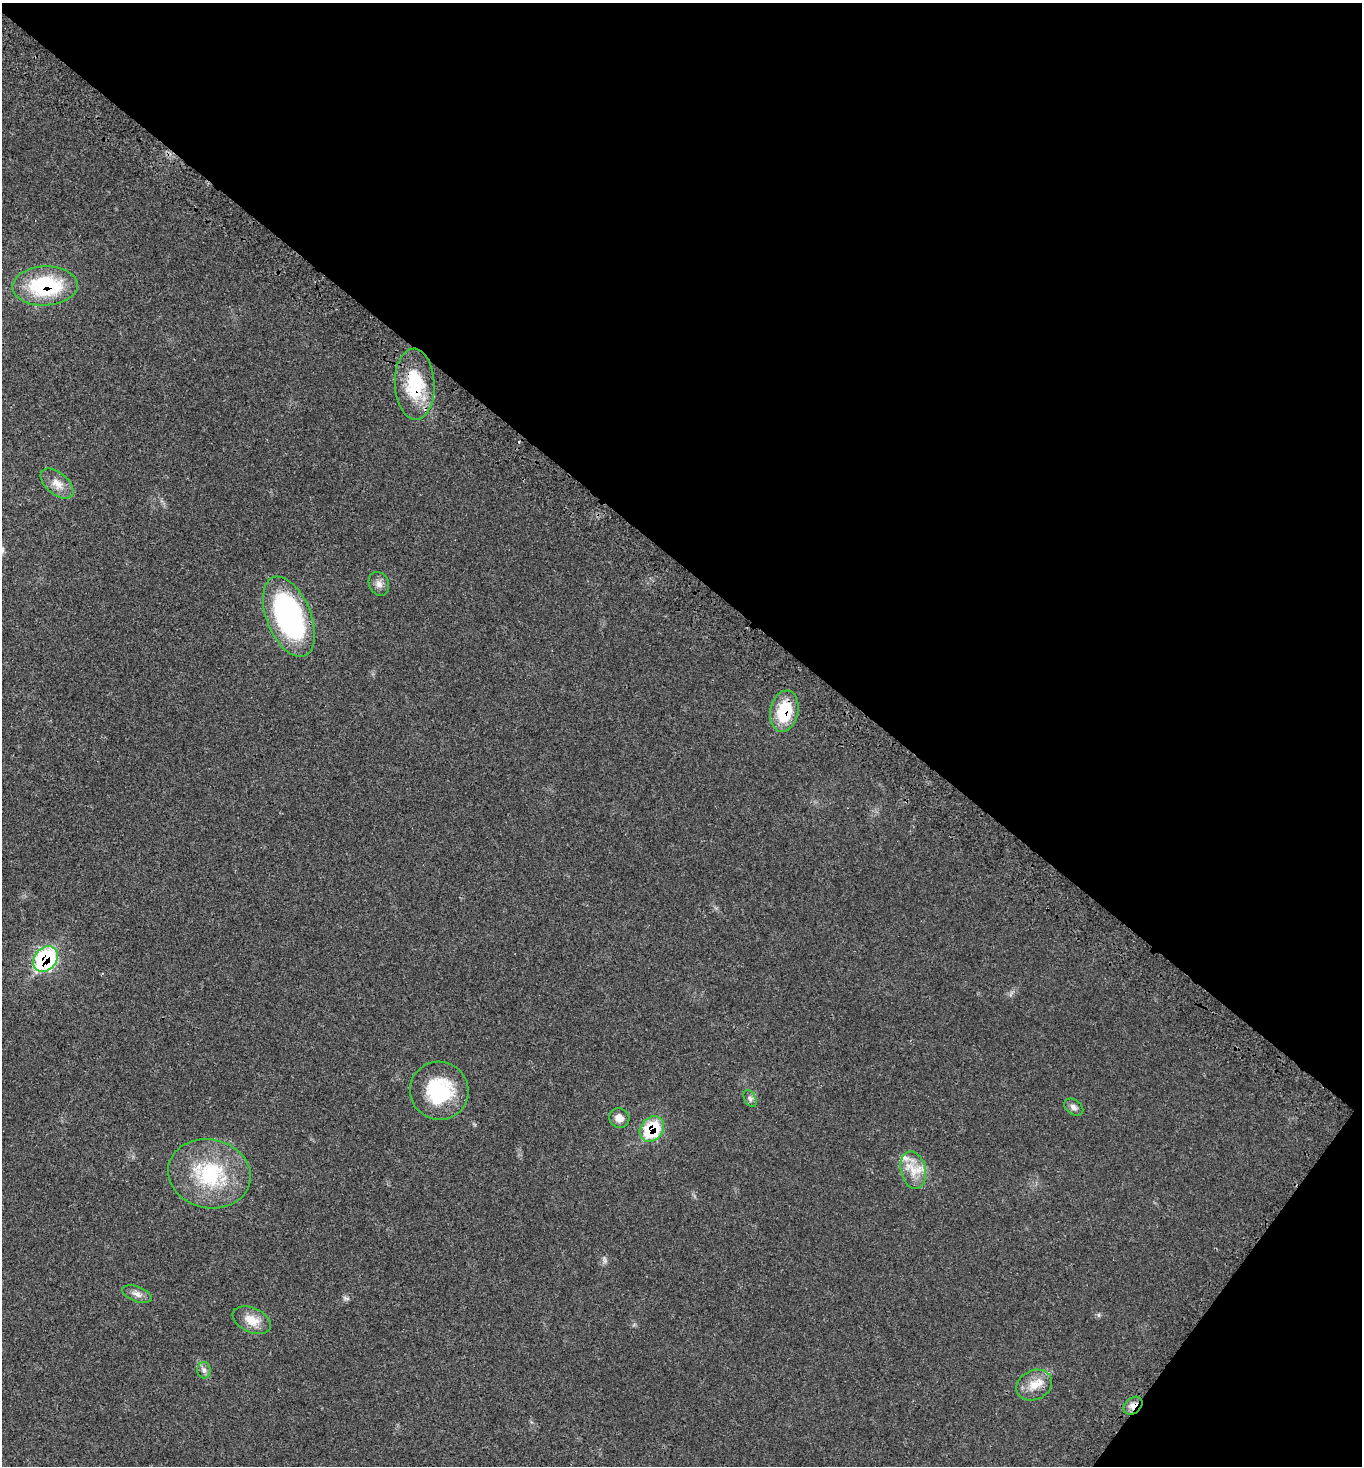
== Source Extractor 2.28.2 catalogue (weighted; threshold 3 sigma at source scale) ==
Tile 8 of 4 x 4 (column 4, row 2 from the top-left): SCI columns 4468-5827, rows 3040-4503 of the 6077 x 6080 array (HDU 1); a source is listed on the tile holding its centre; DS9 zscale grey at full resolution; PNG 1364 x 1468 px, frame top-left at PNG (2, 3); each listed source drawn as its Kron ellipse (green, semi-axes under 4 px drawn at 4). Shown black and unused: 41% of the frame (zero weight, under 3 of 4 exposures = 8% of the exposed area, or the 3 px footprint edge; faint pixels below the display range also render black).
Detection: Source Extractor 2.28.2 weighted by HDU 2 'WHT'; one run over the whole footprint, this tile lists its part. Background 0.0205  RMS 0.0034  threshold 0.0152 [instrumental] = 3 sigma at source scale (4.5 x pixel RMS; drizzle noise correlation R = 1.50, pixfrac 1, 0.05/0.05 arcsec/px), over >= 5 px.
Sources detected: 20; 1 inside a brighter listed object's ellipse — not listed separately; the other 19 listed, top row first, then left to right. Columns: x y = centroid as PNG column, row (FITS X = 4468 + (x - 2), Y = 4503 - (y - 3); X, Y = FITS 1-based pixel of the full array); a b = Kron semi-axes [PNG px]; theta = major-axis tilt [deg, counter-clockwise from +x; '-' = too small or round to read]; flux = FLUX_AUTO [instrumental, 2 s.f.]
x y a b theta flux
45 286 33 19 2 28
415 384 35 20 -88 18
57 484 19 11 -41 3.4
379 584 12 9 -63 1.9
289 617 42 22 -68 66
784 711 21 14 79 14
46 959 14 11 51 42
439 1091 29 29 - 22
750 1098 9 5 -64 0.96
1074 1107 10 7 -35 1.2
619 1118 10 9 - 2.2
652 1129 14 11 52 16
913 1170 19 12 -77 5.6
209 1174 41 34 -12 27
137 1294 15 7 -20 1.9
252 1320 20 12 -24 5.1
204 1370 8 6 -88 1.1
1034 1385 18 14 26 5
1133 1406 10 7 38 2.2
Overlapping masked pixels (flux is a lower limit): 6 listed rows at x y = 45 286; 415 384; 784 711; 46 959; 652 1129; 1133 1406
Unlisted compact peaks at least as high as the median listed source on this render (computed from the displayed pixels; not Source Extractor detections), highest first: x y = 1098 1315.